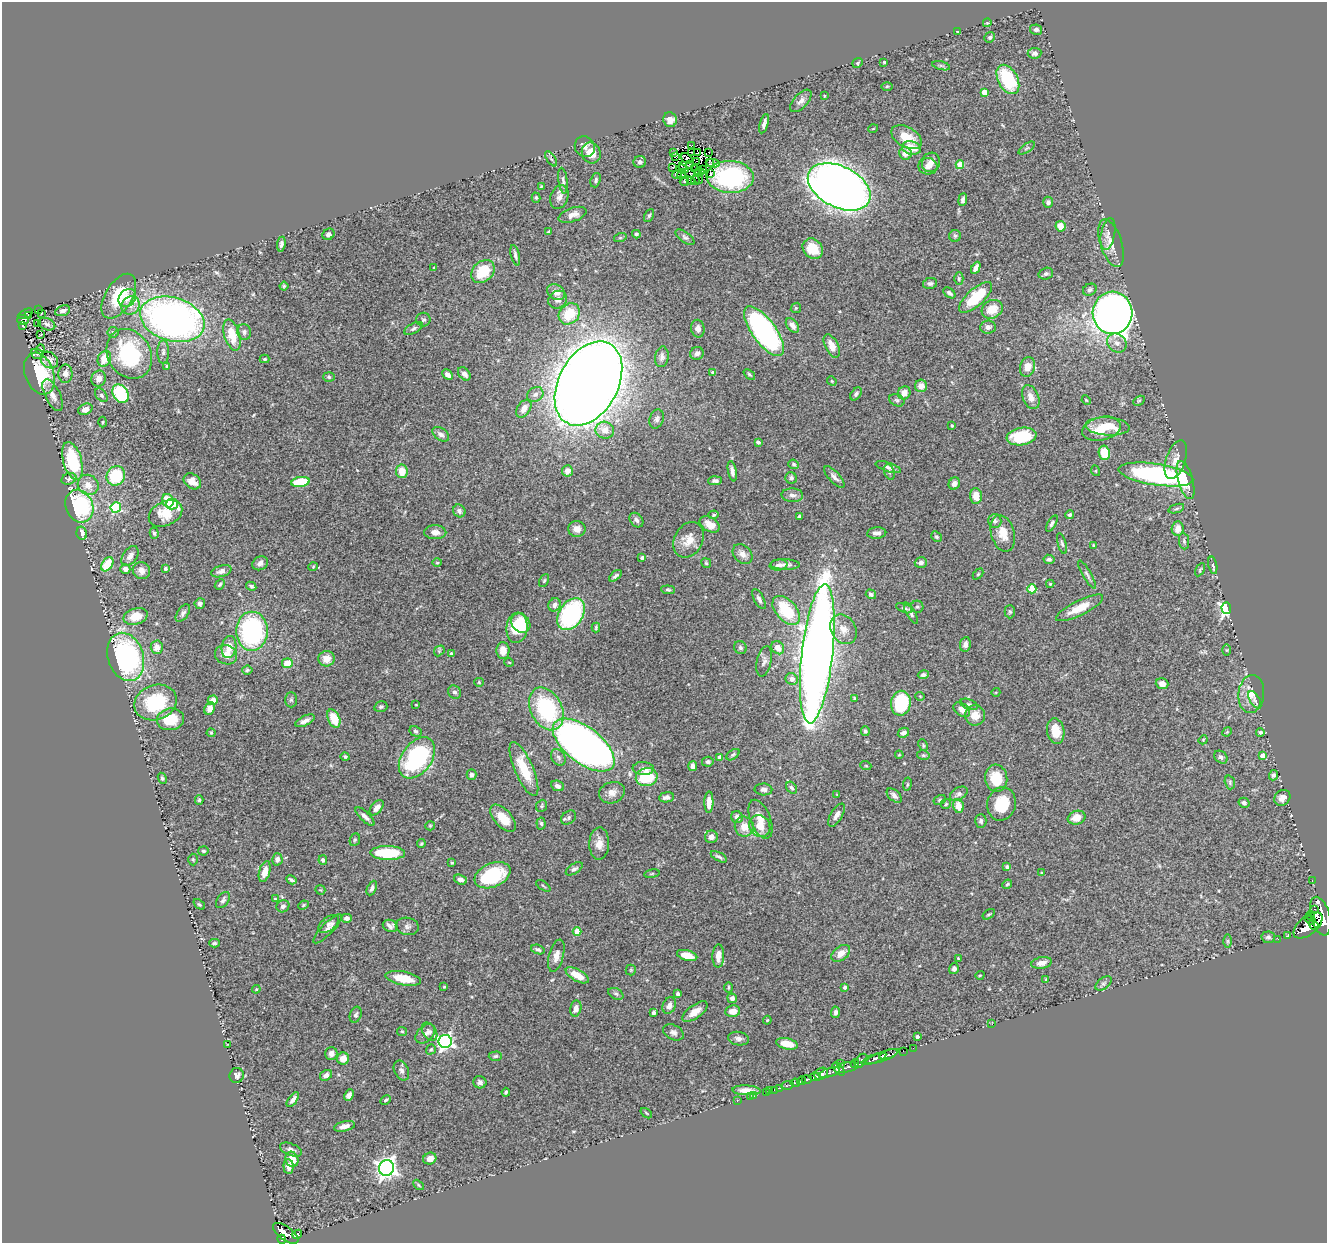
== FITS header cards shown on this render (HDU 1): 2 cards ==
NAXIS1  =                 1325
NAXIS2  =                 1241

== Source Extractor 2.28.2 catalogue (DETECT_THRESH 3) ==
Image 1325 x 1241 px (HDU 1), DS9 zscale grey, 1 PNG px = 1 image px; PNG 1329 x 1245 px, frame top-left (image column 1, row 1241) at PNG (2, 2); each listed source drawn as its Kron ellipse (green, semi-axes under 4 px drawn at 4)
Background 0.783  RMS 0.039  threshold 0.118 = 3 sigma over >= 5 px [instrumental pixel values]
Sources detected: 496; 5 with non-positive FLUX_AUTO (blend fragments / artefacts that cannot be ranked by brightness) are neither listed nor drawn; the other 491 listed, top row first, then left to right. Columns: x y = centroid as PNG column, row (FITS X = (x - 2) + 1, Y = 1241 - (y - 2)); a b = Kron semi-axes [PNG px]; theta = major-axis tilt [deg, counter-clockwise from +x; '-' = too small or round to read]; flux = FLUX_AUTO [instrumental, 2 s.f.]
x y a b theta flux
987 23 4 3 - 2.4
1036 30 6 5 - 6.5
958 32 3 2 - 3.3
990 37 5 5 - 5.1
1035 53 7 5 6 11
884 62 4 4 - 2.5
857 63 5 4 - 3.3
941 66 9 4 -13 4.3
1008 79 16 9 -62 160
887 86 6 4 1 3.1
984 92 4 4 - 42
824 96 3 2 - 2.2
801 101 14 7 48 13
670 120 7 6 - 20
764 124 10 4 74 9.7
873 129 5 3 - 2.2
907 137 16 10 -29 46
692 145 4 2 - 2.6
585 147 10 9 - 15
912 148 10 6 -10 45
1027 148 9 3 33 5
691 152 2 2 - 3
709 152 2 2 - 1.2
591 153 10 9 - 39
673 153 3 2 - 2.5
698 153 3 2 - 7.4
905 153 6 6 - 20
676 156 4 2 - 1.8
687 158 6 4 -39 0.82
551 159 9 3 -56 4.5
697 161 2 2 - 3.7
640 162 6 6 - 6.6
709 162 3 2 - 2.4
931 162 10 9 - 18
713 163 6 3 -11 2.3
689 164 3 2 - 0.26
683 165 3 2 - 1.1
960 165 4 4 - 65
928 166 9 8 - 16
672 167 3 2 - 2.5
682 169 6 3 -5 2.8
695 169 4 2 - 1.6
703 169 3 2 - 1.2
699 171 5 2 - 2.6
690 173 5 2 - 2.3
711 173 2 2 - 2.1
698 174 3 3 - 0.16
677 175 5 4 - 9.8
682 175 4 2 - 2.5
730 177 23 16 -2 240
698 179 5 2 - 0.13
596 180 7 5 70 6.4
695 180 4 2 - 4.7
563 181 13 4 -84 7.3
690 181 3 3 - 16
684 182 5 2 - 2.5
541 186 3 3 - 2.3
839 187 33 20 -27 3400
559 197 12 8 69 16
536 198 5 4 - 3.8
963 200 6 4 82 7.9
1048 202 5 5 - 6.7
573 215 14 7 19 18
649 216 7 4 63 4.2
1060 226 5 5 - 31
548 232 3 3 - 3.5
328 234 6 5 - 10
636 234 4 4 - 5.1
1108 234 16 7 78 15
955 236 6 6 - 5.1
685 237 11 5 -37 6.9
620 238 6 4 18 3.4
1111 243 25 10 -72 32
281 244 7 4 82 8.4
813 249 11 9 -44 53
515 255 10 4 -77 7.1
434 267 3 2 - 1.7
976 268 6 4 63 15
483 271 13 10 43 80
1046 274 7 6 - 6.4
959 278 6 4 -90 4.1
930 283 7 5 12 6.6
284 286 4 4 - 3.2
1090 290 7 5 30 5.8
556 292 9 7 -31 20
949 293 7 4 -39 7.5
119 296 25 13 58 110
976 297 21 8 42 110
127 298 10 8 49 28
558 300 10 8 32 14
131 306 10 8 45 19
796 308 5 4 - 3.7
38 309 2 2 - 1.8
992 309 11 9 28 46
63 311 7 5 21 10
41 313 3 2 - 2.3
1113 313 21 20 - 2200
25 314 8 3 27 110
569 314 11 9 45 73
28 315 3 2 - 17
172 319 33 21 -16 1300
23 320 6 5 - 110
423 320 7 7 - 6.5
38 324 3 2 - 3.9
47 324 9 6 -20 8.6
22 325 3 2 - 15
792 326 8 5 -50 16
988 327 8 6 6 11
414 328 10 5 28 7.2
698 329 9 6 -79 15
764 331 29 11 -54 670
113 332 5 5 - 4.6
244 332 8 7 - 8.6
40 335 3 2 - 2.6
232 335 16 7 -73 64
1117 343 10 8 -40 16
832 346 12 6 -64 27
41 349 5 3 - 2.9
163 352 11 6 89 9.4
697 353 7 6 - 11
37 354 6 5 - 3.8
129 354 26 21 -58 250
662 357 10 7 82 11
104 359 8 6 63 43
265 359 5 4 - 3.9
49 360 9 7 -40 23
167 367 4 3 - 9.6
1027 367 10 7 74 29
713 372 4 3 - 13
39 374 22 14 -70 140
65 374 9 7 88 15
464 374 7 5 -49 12
749 374 6 4 -40 3.9
448 375 6 4 -45 12
329 377 6 5 - 3.8
99 379 8 7 - 17
832 381 5 4 - 3.2
588 383 45 29 61 6700
921 386 6 6 - 20
904 393 6 6 - 17
120 394 10 7 -59 160
535 394 8 7 - 9.6
856 394 7 4 52 5.8
53 395 17 7 -64 21
101 395 8 5 -51 5.2
1031 397 13 8 -67 21
897 400 8 5 -25 5.6
1086 400 5 3 - 2.3
1139 401 6 4 29 3.7
85 409 7 5 23 15
524 409 10 6 57 20
657 419 10 7 70 9
102 422 5 3 - 2.4
952 425 3 3 - 2.8
1108 426 22 9 -4 57
1102 429 20 11 13 83
605 430 9 8 - 28
441 434 9 6 -36 11
1021 436 15 8 10 120
758 442 4 3 - 8.9
1104 453 7 5 -80 65
1176 460 20 9 71 26
72 461 19 9 -75 160
794 464 5 4 - 3.7
888 467 13 4 -18 9.2
402 471 7 5 -82 43
567 471 5 5 - 20
732 471 10 4 -79 12
1096 471 5 3 - 2.3
889 472 8 5 -72 5.5
1156 474 37 10 -8 550
116 476 10 9 - 110
834 477 13 5 -47 11
791 478 6 5 - 7
69 479 8 5 22 5.7
1185 480 20 7 -74 43
192 481 9 7 -37 23
715 481 7 4 3 7.8
300 482 9 5 9 110
954 484 6 5 - 9.7
88 485 11 10 - 26
792 495 11 7 -2 12
976 496 8 6 -87 31
168 501 7 5 -70 45
172 504 6 5 - 39
79 506 17 13 -66 240
116 507 5 5 - 200
1176 509 8 3 19 5.1
459 511 7 6 - 7.6
165 513 18 12 27 74
714 515 5 4 - 3.7
1070 515 4 4 - 5.2
800 516 4 3 - 5.5
636 520 8 6 -51 9.8
995 521 7 7 - 8.3
1052 523 9 4 60 6.5
710 524 11 7 -31 26
577 529 8 8 - 19
1178 529 7 6 - 26
435 532 11 7 0 18
82 533 7 5 -78 15
154 533 6 3 -74 4.8
877 533 9 5 5 12
1003 533 19 11 -75 36
936 537 6 4 -42 5.3
689 540 19 14 62 39
1184 541 8 5 -83 5.2
1062 544 11 4 -74 4.8
1094 545 4 4 - 3.5
743 554 11 8 -46 16
130 556 11 7 55 16
642 558 4 4 - 5
1049 559 5 4 - 7.1
260 563 8 6 30 12
437 563 5 3 - 2.6
706 563 5 4 - 3.3
921 563 6 5 - 7.1
107 564 8 5 54 72
779 565 9 5 8 9.1
785 565 15 5 -1 13
1213 565 9 4 -78 5.6
313 567 5 4 - 2.9
125 569 5 4 - 16
165 569 3 3 - 7.5
1200 570 7 3 60 3.4
141 571 9 8 - 17
221 571 10 5 17 14
978 574 6 4 45 3.2
1087 575 16 4 -60 8.5
615 576 7 4 39 6.5
544 581 7 4 63 3.9
1050 584 4 4 - 3.2
220 585 6 4 49 3.6
251 586 5 4 - 5
1032 589 4 4 - 78
668 590 7 4 -6 4.3
871 594 5 4 - 6.4
759 599 11 5 -62 9
200 603 5 5 - 6.8
555 605 7 6 - 12
917 607 6 6 - 4.8
904 608 9 4 -20 6
1079 608 26 7 26 47
1226 608 6 5 - 480
786 610 17 10 -48 120
1010 612 6 5 - 4.4
183 613 10 5 54 7.4
911 613 12 4 -61 6.7
571 614 17 12 57 310
136 616 12 8 17 49
521 623 10 8 -48 51
596 627 5 3 - 3.9
517 628 15 10 83 120
843 629 16 12 -57 31
252 631 19 15 90 390
965 644 7 5 79 9.5
157 647 7 6 - 20
229 647 11 7 79 29
740 648 7 6 - 5.7
778 648 7 6 - 21
1227 650 5 3 - 2.5
439 651 6 4 47 3.9
503 651 8 6 -87 30
451 653 3 3 - 3.3
817 654 70 15 84 3900
226 655 11 9 -17 24
126 657 25 18 -72 470
327 659 8 7 - 27
764 661 15 7 78 12
509 662 5 3 - 2.1
287 663 5 5 - 41
247 670 5 4 - 4.1
923 675 5 4 - 7.6
792 679 6 5 - 19
479 682 4 4 - 2.8
1162 684 6 5 - 13
454 692 7 6 - 7.9
996 692 4 3 - 2.2
1251 694 19 12 84 36
920 696 5 3 - 1.9
854 698 4 3 - 2.5
213 700 5 5 - 21
291 700 7 6 - 6.2
1255 700 9 5 -59 6.7
155 702 21 17 19 150
901 703 12 10 81 160
969 704 9 5 -23 5.2
416 705 3 2 - 1.8
381 707 6 5 - 5.2
210 709 6 5 - 13
546 709 23 15 -62 260
962 710 9 6 -36 16
975 715 10 10 - 35
334 718 9 6 -66 56
170 719 13 11 10 68
305 721 10 5 26 12
415 731 6 5 - 4.8
865 731 5 4 - 5.2
1056 731 13 8 -81 41
1227 732 5 4 - 2.6
1260 732 4 4 - 6
211 733 4 4 - 2.6
903 733 6 4 29 11
1203 740 5 3 - 2.5
584 745 36 18 -38 2000
923 745 6 4 -67 3.4
733 755 7 4 37 5.4
899 755 4 3 - 2.2
923 755 6 5 - 4.4
1262 756 4 4 - 18
345 757 4 4 - 4.1
558 757 9 6 -58 8.5
720 757 4 4 - 23
1221 757 7 5 -40 7.8
417 758 23 15 54 330
708 762 6 5 - 5.4
693 766 5 4 - 13
866 766 5 3 - 2.6
643 768 10 6 -3 12
524 769 29 9 -67 84
471 775 5 5 - 6.6
1273 775 5 4 - 6
647 777 11 9 13 110
162 778 6 4 -63 4.8
996 778 13 11 -84 64
1230 782 7 5 -73 4.5
907 784 7 3 81 3.5
557 786 7 5 -23 11
792 788 6 4 -53 6.8
763 789 9 6 -2 9.8
612 793 13 10 19 20
959 794 9 6 29 9.4
837 795 4 2 - 1.9
894 796 9 5 -42 10
666 797 7 5 8 10
1282 798 8 7 - 17
199 800 4 4 - 3.7
940 800 6 4 29 4
709 802 11 4 89 23
1244 803 5 4 - 6.5
946 804 5 4 - 3.8
1002 804 17 14 75 79
542 806 6 5 - 4.1
958 806 7 5 -77 30
377 808 9 5 50 15
836 815 13 5 60 13
365 816 12 4 -43 12
569 817 8 6 39 6.3
737 817 6 5 - 16
503 818 17 8 -49 48
1077 818 9 7 17 30
760 819 20 10 -68 32
981 821 7 5 89 7.2
541 823 6 4 -84 6
430 826 5 4 - 3.1
760 826 11 10 - 40
744 827 10 9 - 36
711 837 6 6 - 16
355 840 6 5 - 4.2
421 844 4 3 - 3
599 844 16 10 88 25
203 851 5 4 - 4.5
388 853 17 7 -1 130
719 857 9 3 -28 6
277 859 6 5 - 12
193 860 6 5 - 3.7
323 860 5 4 - 7
452 863 3 3 - 2.4
1007 867 4 3 - 11
574 869 9 5 33 6.9
265 871 11 5 74 25
1041 873 4 3 - 2.4
652 874 8 4 9 3.8
492 875 19 12 23 170
291 880 5 3 - 5.7
460 880 6 4 -20 14
1312 880 4 2 - 5.6
1007 884 5 3 - 3.9
543 886 8 3 -34 3.6
372 888 8 4 64 8
320 890 5 4 - 2.7
275 899 4 4 - 3.2
223 900 9 5 53 6.9
199 904 6 4 -39 3.8
303 905 5 4 - 3.1
283 906 6 6 - 9.2
1315 909 2 2 - 180
989 914 7 3 34 3.3
1310 915 4 3 - 210
1320 916 20 9 -75 5400
347 918 5 4 - 11
1310 920 5 3 - 610
328 924 12 6 37 12
1308 925 17 9 40 3800
1314 925 5 3 - 810
390 926 7 6 - 11
407 926 11 8 -10 11
328 929 19 5 45 15
577 931 4 4 - 47
1288 936 3 3 - 7.8
1268 937 7 6 - 6.4
1278 939 3 2 - 8.3
1228 941 6 4 -89 4.2
214 943 5 4 - 4.3
538 949 7 4 -19 6.4
841 953 11 7 38 23
687 955 10 5 -14 33
556 956 16 7 75 22
718 956 11 6 88 22
958 958 4 3 - 2.1
1042 963 10 5 10 16
954 968 6 5 - 9.5
631 970 5 5 - 3.4
577 975 13 5 -29 44
980 975 4 3 - 2.3
403 978 18 7 -11 63
1046 979 4 4 - 1.7
1103 983 9 5 37 6.3
444 987 3 3 - 2.9
728 987 5 2 - 3
845 987 4 3 - 9.9
256 989 4 4 - 2.7
616 994 8 5 -29 6.3
678 994 4 3 - 6.3
732 998 5 4 - 12
669 1005 9 6 66 14
576 1008 8 5 78 16
733 1011 7 6 - 24
695 1012 15 6 36 24
835 1012 6 4 85 7.4
653 1013 3 3 - 6.4
356 1015 8 5 70 7.6
767 1020 4 4 - 3.2
992 1024 2 2 - 2.6
402 1031 5 4 - 2.9
430 1032 10 6 -54 9
673 1032 11 7 -26 11
425 1034 11 7 44 12
917 1037 3 3 - 7.5
739 1039 10 6 -10 11
445 1041 7 6 - 820
787 1044 11 5 -13 39
227 1045 3 2 - 1.5
913 1048 2 2 - 9.5
431 1049 5 5 - 4.3
903 1051 2 2 - 12
331 1053 6 6 - 9.9
888 1054 9 3 20 620
495 1056 7 4 2 5.2
882 1056 18 4 20 440
343 1059 6 6 - 25
874 1059 13 4 21 500
861 1061 8 5 50 220
841 1063 2 2 - 56
855 1064 4 3 - 290
846 1067 13 5 11 340
839 1069 8 4 -49 340
401 1071 10 7 -64 9.8
829 1073 11 3 17 470
821 1074 7 5 33 770
237 1075 7 7 - 9.6
326 1075 6 5 - 11
815 1077 6 3 -5 240
807 1079 5 3 - 390
801 1081 5 3 - 540
480 1082 6 6 - 8.9
795 1083 4 3 - 230
788 1085 6 3 6 150
779 1088 4 2 - 57
746 1090 14 5 -3 20
774 1090 2 2 - 3.3
770 1091 2 2 - 12
506 1092 4 3 - 4.4
766 1092 3 2 - 10
349 1095 6 4 62 9.8
754 1096 3 2 - 1.8
750 1097 3 2 - 9.5
293 1100 9 4 55 11
386 1100 6 4 28 3.9
737 1101 2 2 - 8.7
646 1113 6 3 -36 2.8
344 1126 11 5 12 15
291 1150 11 6 -22 11
292 1159 8 6 -71 38
430 1159 6 5 - 21
289 1167 7 5 -86 13
386 1168 8 7 - 1500
418 1185 6 3 -46 3.3
286 1233 15 6 -36 930
297 1234 5 4 - 150
282 1239 4 4 - 270
At the frame edge (FLAGS 8, measured only in part): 1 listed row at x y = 1320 916
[5 non-positive-flux detections neither listed nor drawn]